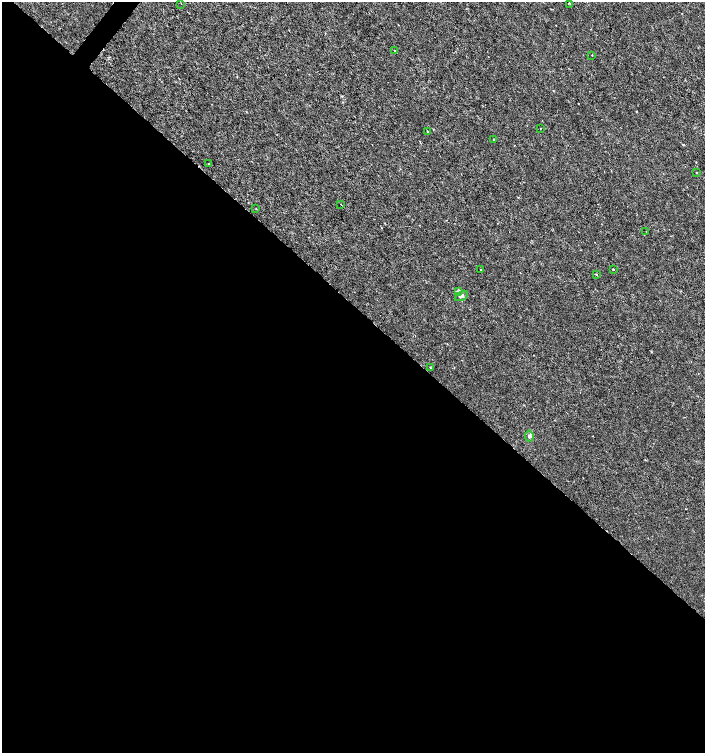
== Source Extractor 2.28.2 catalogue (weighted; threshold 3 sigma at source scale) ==
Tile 14 of 4 x 4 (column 2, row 4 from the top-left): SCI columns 1577-2981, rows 6-1506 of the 6029 x 6009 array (HDU 1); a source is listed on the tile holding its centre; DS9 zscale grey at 2 x 2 block average (1 PNG px = mean of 2 x 2 image px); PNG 707 x 755 px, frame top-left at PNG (2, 2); each listed source drawn as its Kron ellipse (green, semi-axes under 4 px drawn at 4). Shown black and unused: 60% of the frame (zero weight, under 3 of 6 exposures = <1% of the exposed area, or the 3 px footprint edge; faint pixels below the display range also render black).
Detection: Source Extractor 2.28.2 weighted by HDU 2 'WHT'; one run over the whole footprint, this tile lists its part. Background 3.95e-05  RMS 0.001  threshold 0.00426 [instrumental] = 3 sigma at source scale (4.09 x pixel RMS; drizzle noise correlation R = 1.36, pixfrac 0.8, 0.0396/0.0396 arcsec/px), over >= 5 px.
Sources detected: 19; all 19 listed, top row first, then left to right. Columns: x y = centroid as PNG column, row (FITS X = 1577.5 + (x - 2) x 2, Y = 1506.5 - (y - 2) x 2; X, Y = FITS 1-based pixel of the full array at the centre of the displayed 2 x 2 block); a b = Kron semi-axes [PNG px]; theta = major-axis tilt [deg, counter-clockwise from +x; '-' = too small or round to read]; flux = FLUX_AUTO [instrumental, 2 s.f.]
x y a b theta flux
181 3 2 2 - 0.08
570 3 3 2 - 0.14
394 51 2 2 - 0.17
592 55 2 2 - 0.14
540 128 2 2 - 0.091
427 131 2 2 - 0.28
493 139 2 2 - 0.12
208 164 2 2 - 0.13
697 173 2 2 - 0.13
341 204 2 2 - 0.073
256 209 2 2 - 0.087
646 232 2 2 - 0.086
481 269 2 2 - 0.12
613 269 2 2 - 0.2
596 274 2 2 - 0.42
458 292 4 2 - 0.21
461 296 7 4 30 0.55
430 367 2 2 - 0.11
529 436 5 4 - 0.5
Diffuse or blended objects may show on this block-average render without a row.